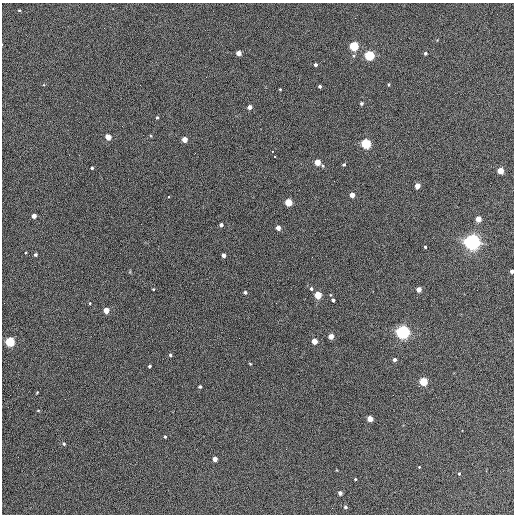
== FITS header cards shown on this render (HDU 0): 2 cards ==
NAXIS1  =                  512 / Axis length
NAXIS2  =                  512 / Axis length

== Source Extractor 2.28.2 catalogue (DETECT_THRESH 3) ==
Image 512 x 512 px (HDU 0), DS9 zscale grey, 1 PNG px = 1 image px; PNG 516 x 516 px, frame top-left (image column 1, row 512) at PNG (2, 3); no overlay
Background 398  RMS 21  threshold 64.3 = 3 sigma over >= 5 px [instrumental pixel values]
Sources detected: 66; all 66 listed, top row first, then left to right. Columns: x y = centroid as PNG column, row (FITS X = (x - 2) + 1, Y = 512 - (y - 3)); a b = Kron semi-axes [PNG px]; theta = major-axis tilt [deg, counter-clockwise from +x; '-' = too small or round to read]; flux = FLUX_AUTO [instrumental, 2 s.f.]
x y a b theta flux
19 10 3 3 - 1400
354 46 5 4 - 130000
239 53 4 4 - 14000
425 53 3 3 - 2500
369 56 5 4 - 170000
315 65 3 3 - 3300
206 77 2 2 - 600
389 84 3 3 - 1700
320 86 3 3 - 2700
280 89 3 2 - 1200
361 103 4 4 - 2900
250 107 4 4 - 9100
157 117 4 3 - 1700
108 137 4 4 - 21000
185 139 4 4 - 18000
366 144 5 4 - 150000
272 152 3 2 - 2000
274 156 3 2 - 3400
317 162 4 4 - 29000
344 164 4 3 - 2100
92 168 3 3 - 2100
500 171 4 4 - 34000
417 186 4 4 - 18000
352 195 4 4 - 13000
169 197 3 3 - 9000
288 202 4 4 - 57000
34 216 4 4 - 9600
478 219 4 4 - 22000
221 225 4 3 - 4400
278 228 4 4 - 11000
472 242 6 6 - 830000
425 247 3 3 - 1800
36 255 3 3 - 2800
223 255 4 3 - 7000
312 257 2 2 - 680
512 271 3 3 - 4100
153 289 3 2 - 1400
311 289 5 4 - 2400
419 289 4 4 - 14000
245 292 4 4 - 2900
318 295 4 4 - 51000
333 300 3 3 - 2900
90 303 3 3 - 15000
276 303 2 2 - 820
106 310 4 4 - 21000
403 332 5 5 - 550000
331 336 4 4 - 15000
314 341 4 4 - 20000
10 342 5 4 - 130000
170 355 4 3 - 2600
394 359 3 3 - 4800
250 364 3 3 - 1200
150 366 3 3 - 2200
423 382 4 4 - 90000
200 387 3 3 - 2700
37 392 3 2 - 1100
38 410 5 3 - 1200
370 419 4 4 - 23000
165 437 3 3 - 1700
64 444 4 4 - 2000
215 459 4 4 - 13000
419 467 2 2 - 940
459 474 4 3 - 1500
355 479 3 3 - 1500
340 493 4 4 - 6900
345 507 4 4 - 2500
At the frame edge (FLAGS 8, measured only in part): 1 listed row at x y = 512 271